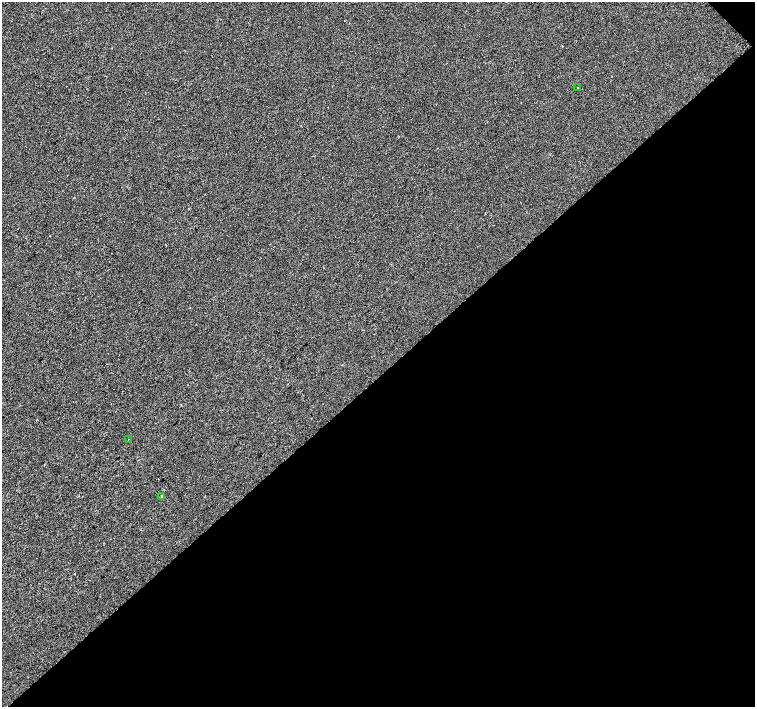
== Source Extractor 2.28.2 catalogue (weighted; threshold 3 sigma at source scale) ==
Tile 12 of 4 x 4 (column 4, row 3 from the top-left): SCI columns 4522-6027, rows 1628-3036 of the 6027 x 6009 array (HDU 1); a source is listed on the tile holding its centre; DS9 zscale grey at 2 x 2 block average (1 PNG px = mean of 2 x 2 image px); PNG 757 x 709 px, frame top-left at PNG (2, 2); each listed source drawn as its Kron ellipse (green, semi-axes under 4 px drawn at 4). Shown black and unused: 47% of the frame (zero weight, under 2 of 3 exposures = <1% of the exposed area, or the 3 px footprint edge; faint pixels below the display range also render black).
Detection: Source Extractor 2.28.2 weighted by HDU 2 'WHT'; one run over the whole footprint, this tile lists its part. Background -5.07e-04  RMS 0.0041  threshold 0.0186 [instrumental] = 3 sigma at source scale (4.5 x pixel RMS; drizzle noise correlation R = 1.50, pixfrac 1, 0.0396/0.0396 arcsec/px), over >= 5 px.
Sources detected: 3; all 3 listed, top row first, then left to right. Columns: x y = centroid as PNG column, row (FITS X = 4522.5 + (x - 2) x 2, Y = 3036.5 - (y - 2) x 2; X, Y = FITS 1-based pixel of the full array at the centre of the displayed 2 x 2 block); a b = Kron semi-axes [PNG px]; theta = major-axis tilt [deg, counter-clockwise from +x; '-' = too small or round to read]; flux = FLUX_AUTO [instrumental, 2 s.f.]
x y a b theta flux
578 87 2 2 - 0.34
129 439 2 2 - 0.51
161 496 2 2 - 2.6